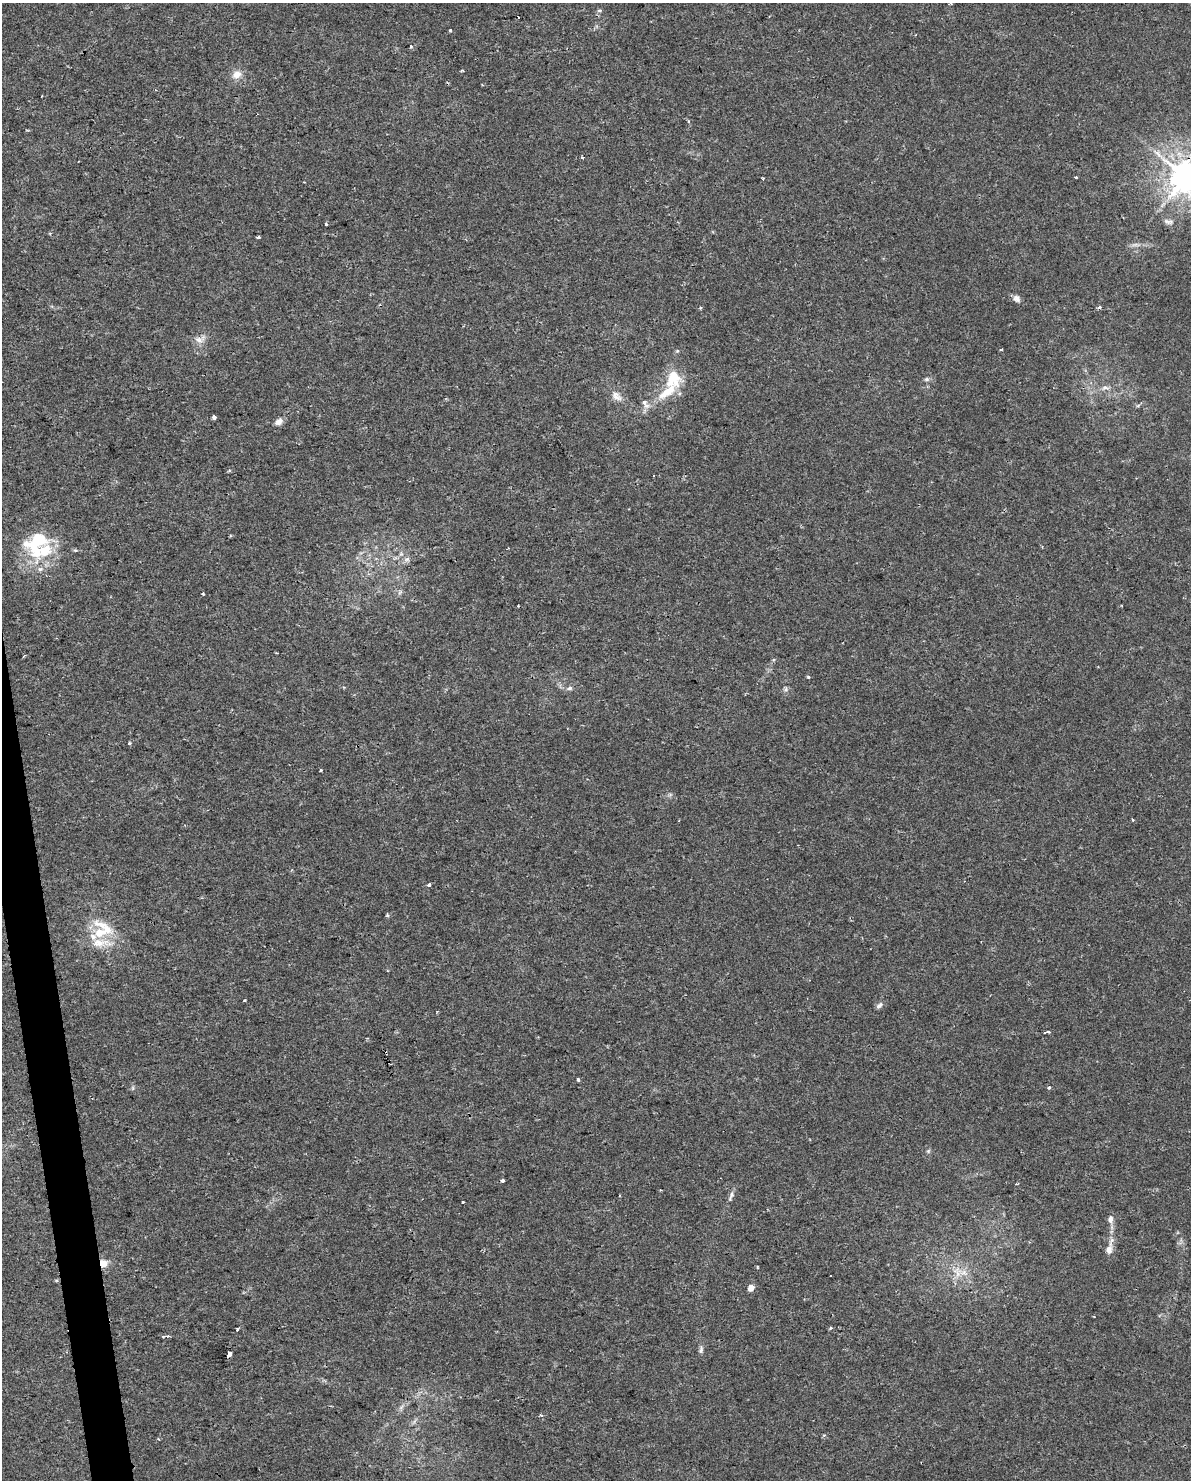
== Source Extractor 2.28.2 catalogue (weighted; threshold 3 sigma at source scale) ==
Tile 7 of 4 x 3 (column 3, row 2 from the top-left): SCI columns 2378-3566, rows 1542-3019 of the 4754 x 4517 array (HDU 1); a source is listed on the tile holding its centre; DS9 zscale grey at full resolution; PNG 1193 x 1482 px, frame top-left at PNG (2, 3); no overlay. Shown black and unused: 2% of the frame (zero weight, under 2 of 3 exposures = <1% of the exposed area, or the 3 px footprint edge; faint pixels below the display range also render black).
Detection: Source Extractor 2.28.2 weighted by HDU 2 'WHT'; one run over the whole footprint, this tile lists its part. Background 0.00454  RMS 0.0028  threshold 0.0125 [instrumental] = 3 sigma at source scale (4.5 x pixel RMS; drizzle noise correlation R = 1.50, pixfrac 1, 0.0396/0.0396 arcsec/px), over >= 5 px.
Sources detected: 77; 3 cosmic-ray / hot-pixel residue — not listed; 6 inside a brighter listed object's ellipse — not listed separately; the other 68 listed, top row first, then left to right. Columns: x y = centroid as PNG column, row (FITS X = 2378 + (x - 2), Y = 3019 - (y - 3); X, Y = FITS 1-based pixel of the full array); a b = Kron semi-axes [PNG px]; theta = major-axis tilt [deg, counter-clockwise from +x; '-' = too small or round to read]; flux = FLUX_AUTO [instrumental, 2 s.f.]
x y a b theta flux
950 3 3 2 - 0.34
599 11 6 4 19 0.39
450 30 3 3 - 1.4
411 46 4 4 - 0.42
237 75 13 10 21 2.4
482 85 3 2 - 0.21
582 157 3 2 - 0.51
79 161 2 2 - 0.22
1186 177 10 9 - 570
763 179 3 3 - 0.27
1168 222 12 6 -11 1
326 224 3 3 - 0.72
50 233 4 3 - 0.3
258 237 3 3 - 0.8
1135 245 10 4 13 0.82
1017 298 10 8 -50 1.2
1099 307 5 4 - 0.69
200 339 17 8 22 2.1
673 378 25 21 82 8.2
927 379 7 5 1 0.6
1105 388 10 6 14 1.1
616 396 17 10 -38 2.2
644 403 13 6 -55 1.5
1138 405 6 4 21 0.44
214 417 3 3 - 4.3
279 421 10 7 39 1.4
229 471 5 3 - 0.32
38 540 35 18 26 13
407 559 6 6 - 0.8
40 569 6 6 - 0.77
400 592 7 4 71 0.51
203 594 3 3 - 0.26
518 606 2 2 - 0.25
808 677 5 4 - 0.31
569 688 7 5 3 0.63
786 689 7 4 89 0.57
129 743 3 3 - 0.71
321 770 3 2 - 0.53
1133 820 3 3 - 0.35
429 885 3 3 - 1.2
387 915 4 4 - 0.45
100 932 36 17 -68 10
244 1000 3 2 - 0.25
880 1005 10 6 43 0.86
1045 1032 3 2 - 0.46
1049 1032 3 2 - 0.5
578 1079 4 3 - 0.43
1049 1088 4 3 - 0.47
928 1151 6 4 47 0.4
503 1180 3 3 - 0.85
731 1196 17 5 70 1.1
463 1202 3 3 - 0.4
1110 1219 9 6 -89 1.2
1109 1249 12 8 72 1.9
103 1263 10 9 - 2.3
757 1267 4 2 - 0.26
957 1272 16 8 -80 3
830 1276 3 2 - 0.25
751 1288 7 6 - 1.6
1094 1316 3 2 - 0.21
831 1328 4 4 - 0.46
237 1330 3 3 - 0.62
168 1336 5 4 - 0.57
701 1350 10 6 74 0.79
229 1354 5 3 - 13
401 1408 7 6 - 0.73
540 1415 5 4 - 0.44
824 1435 4 4 - 0.38
Overlapping masked pixels (flux is a lower limit): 3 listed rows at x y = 1186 177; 103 1263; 229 1354
Isophote crosses this tile's border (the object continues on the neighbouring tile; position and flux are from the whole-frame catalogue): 2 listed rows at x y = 950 3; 1186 177